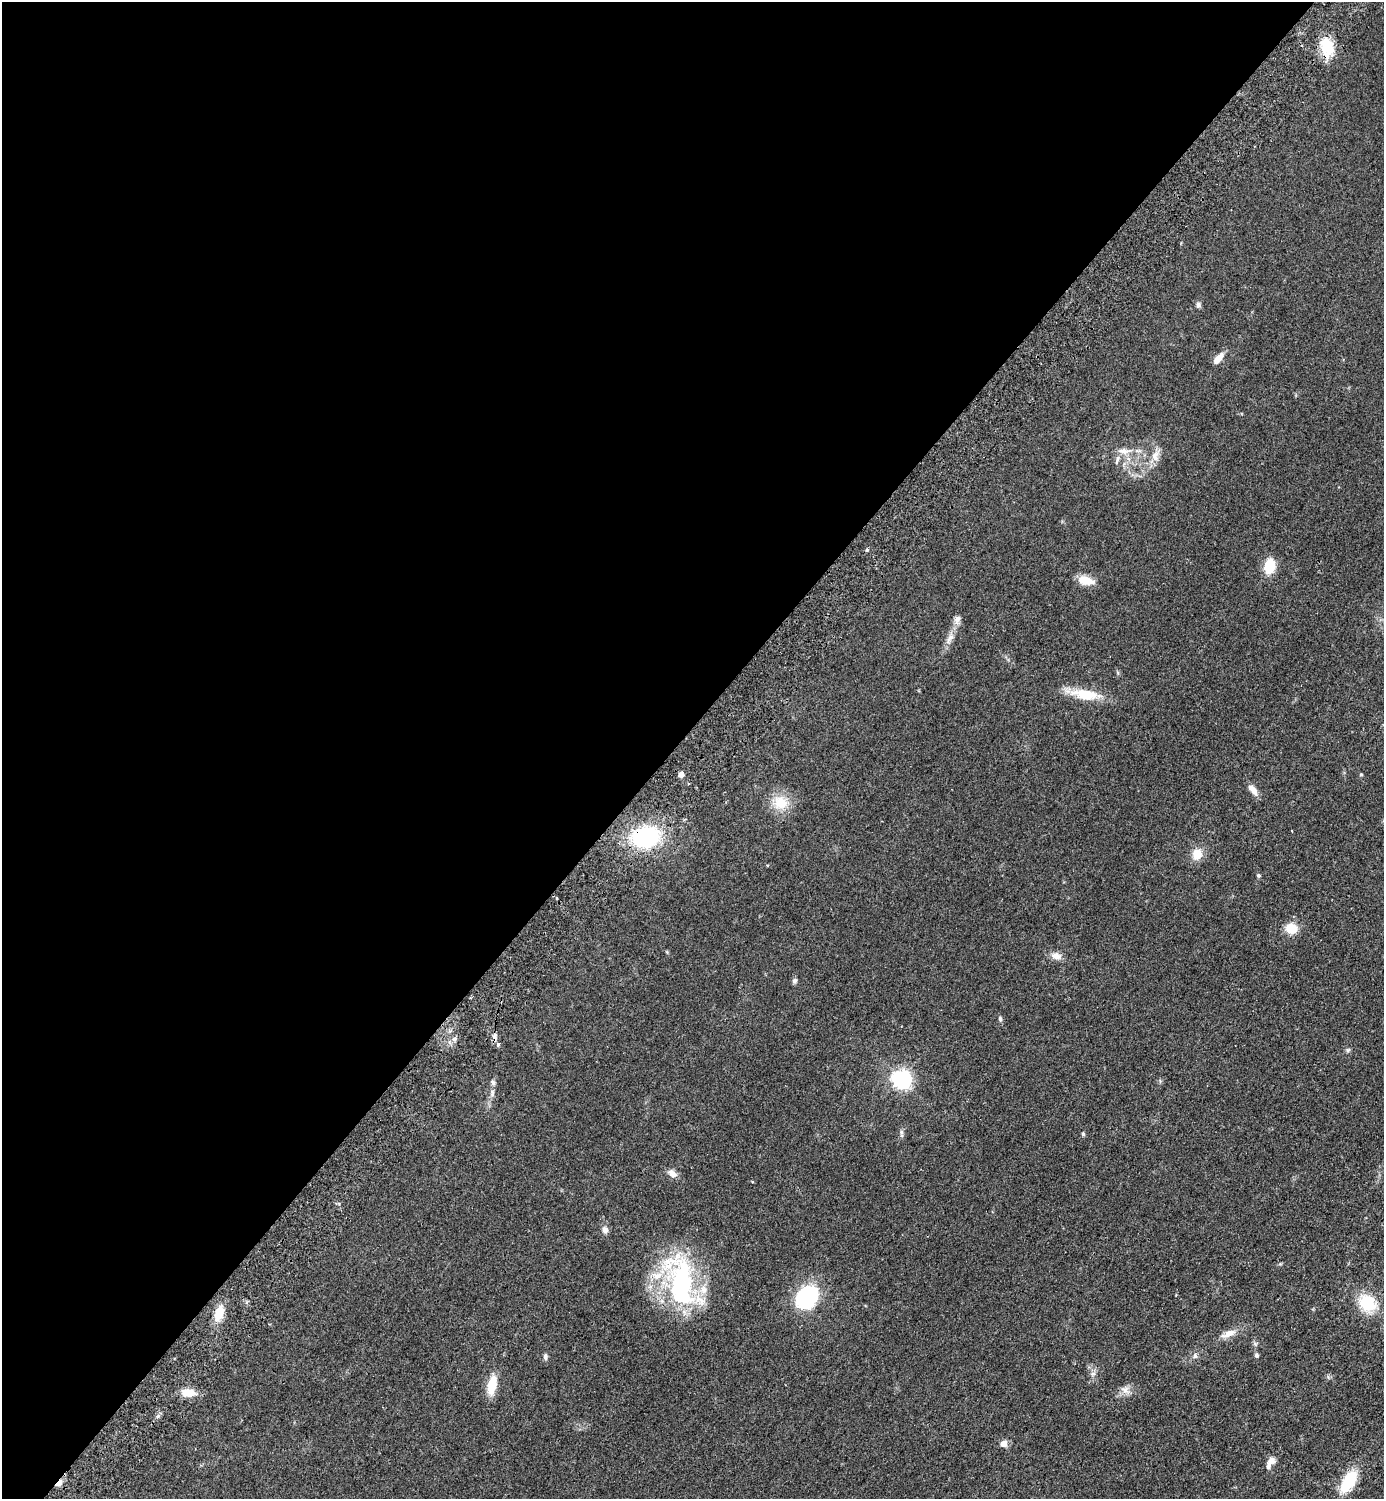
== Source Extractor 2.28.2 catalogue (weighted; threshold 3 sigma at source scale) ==
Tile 5 of 4 x 4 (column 1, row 2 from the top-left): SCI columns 343-1724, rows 3036-4532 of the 6074 x 6069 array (HDU 1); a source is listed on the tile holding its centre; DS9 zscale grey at full resolution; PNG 1386 x 1501 px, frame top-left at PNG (2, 2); no overlay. Shown black and unused: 49% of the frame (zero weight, under 2 of 3 exposures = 3% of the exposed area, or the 3 px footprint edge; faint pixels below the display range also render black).
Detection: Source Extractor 2.28.2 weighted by HDU 2 'WHT'; one run over the whole footprint, this tile lists its part. Background 0.0793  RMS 0.0085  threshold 0.0385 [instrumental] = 3 sigma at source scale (4.5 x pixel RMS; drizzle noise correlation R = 1.50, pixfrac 1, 0.05/0.05 arcsec/px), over >= 5 px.
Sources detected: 57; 1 inside a brighter object's white glare — not listed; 5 inside a brighter listed object's ellipse — not listed separately; the other 51 listed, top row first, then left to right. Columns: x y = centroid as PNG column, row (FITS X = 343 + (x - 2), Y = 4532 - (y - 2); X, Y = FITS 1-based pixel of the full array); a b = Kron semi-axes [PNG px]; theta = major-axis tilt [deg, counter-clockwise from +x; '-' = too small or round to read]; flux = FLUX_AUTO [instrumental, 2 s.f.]
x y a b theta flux
1327 47 26 14 -83 22
1198 305 8 6 -81 2.2
1218 358 13 6 49 8.9
1124 451 17 8 -3 7.3
1155 455 19 11 65 9
1117 459 14 6 73 3.7
867 550 4 4 - 0.98
1269 566 13 8 80 27
1086 580 21 11 -12 10
957 619 14 8 70 4.6
950 638 19 8 62 7.1
1084 694 42 11 -9 25
681 774 6 5 - 4.3
1361 775 4 4 - 0.85
1253 790 14 7 -52 6.8
780 802 21 19 -6 19
645 837 25 19 11 88
1197 854 15 13 73 11
1258 875 5 5 - 1.3
556 898 4 3 - 0.75
1291 928 12 10 -4 16
1056 956 13 9 -11 6.2
795 981 7 6 - 2.2
1000 1019 8 5 -88 1.7
495 1036 9 6 79 2.8
454 1039 7 6 - 2.1
498 1045 4 3 - 2.7
1348 1050 7 5 46 1.5
901 1079 9 7 -45 380
492 1093 10 6 83 3.1
901 1132 9 5 -90 2.2
1083 1134 5 4 - 1.2
672 1173 11 7 -35 5.9
605 1230 8 7 - 4.2
681 1280 72 37 -75 130
807 1297 19 15 46 98
1367 1303 18 15 -42 34
219 1313 17 9 74 15
1228 1334 19 8 22 8.5
1256 1355 6 5 - 1.6
1195 1356 8 6 -80 2.1
545 1357 9 5 86 2.5
1093 1374 8 7 - 2.8
492 1385 21 9 79 19
1125 1390 13 11 -52 5.9
188 1392 16 9 -4 12
158 1416 6 5 - 1.8
1003 1444 7 7 - 6
1270 1462 14 8 43 5.3
1349 1481 21 10 59 41
59 1483 9 4 49 8.4
Overlapping masked pixels (flux is a lower limit): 3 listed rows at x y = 1327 47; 645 837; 59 1483